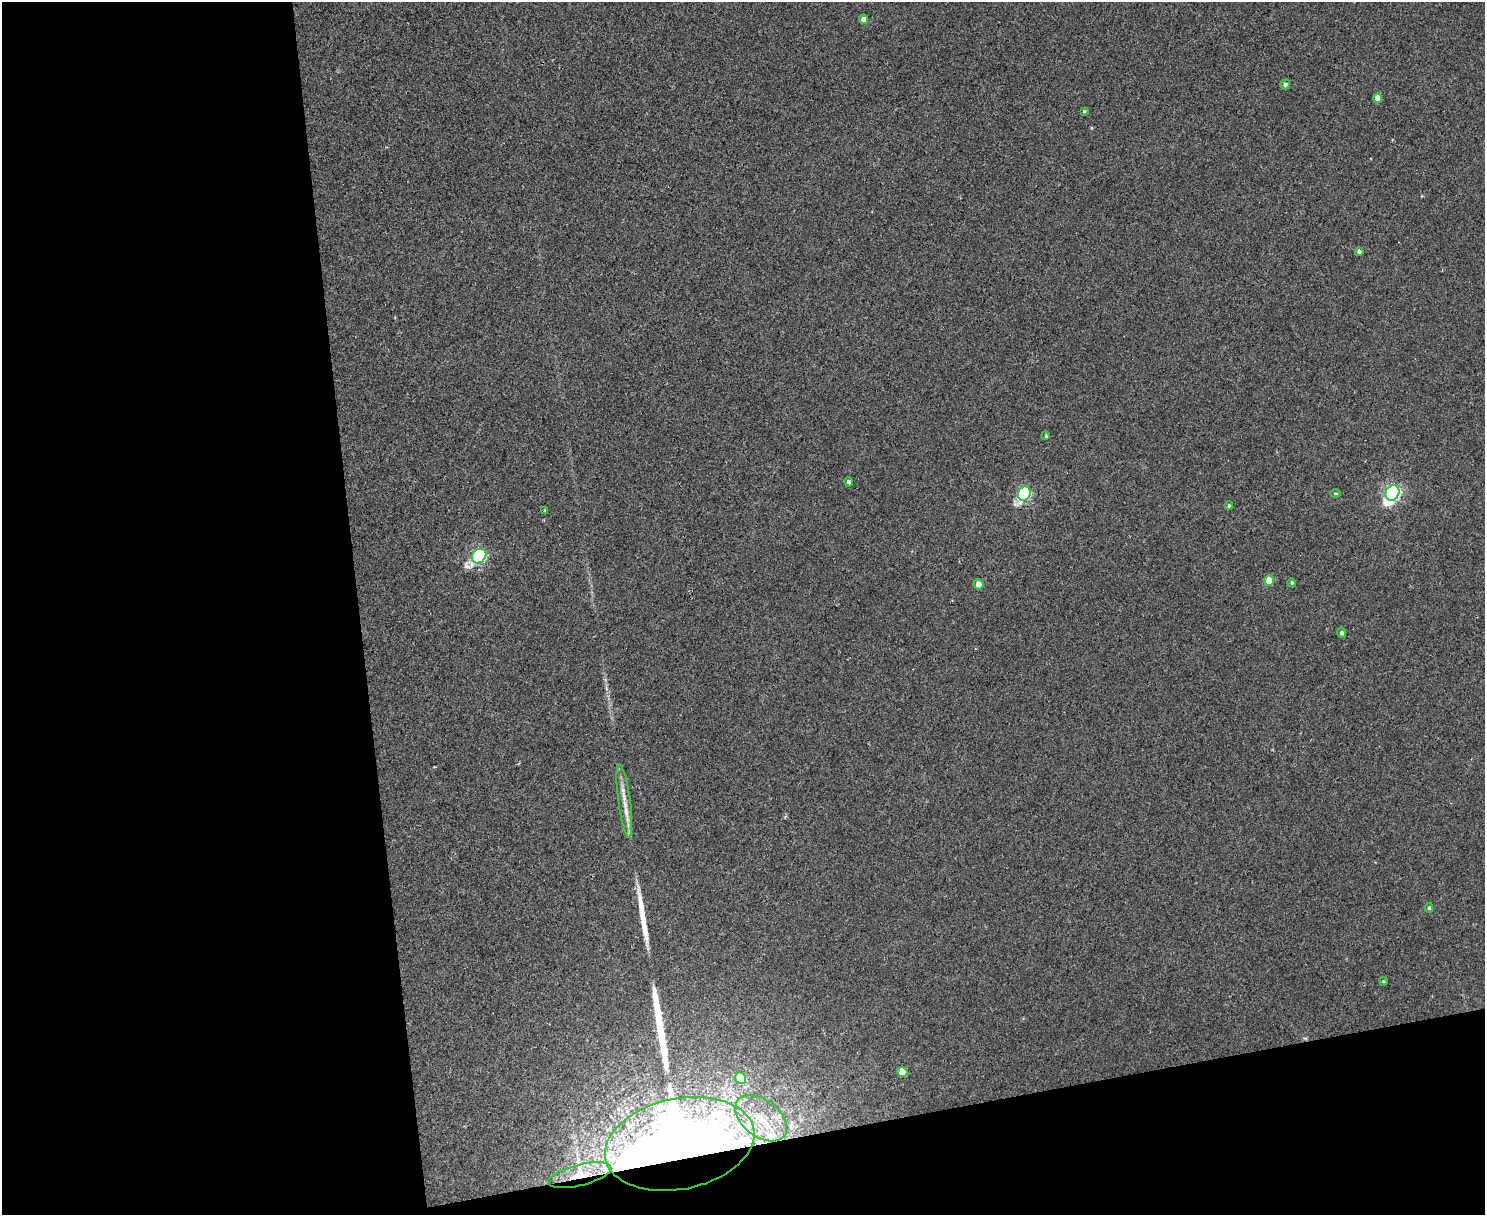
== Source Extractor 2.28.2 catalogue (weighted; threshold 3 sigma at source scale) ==
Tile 10 of 3 x 4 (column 1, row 4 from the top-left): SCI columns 249-1731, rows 1-1213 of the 4834 x 4854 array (HDU 1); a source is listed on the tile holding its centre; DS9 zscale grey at full resolution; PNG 1487 x 1217 px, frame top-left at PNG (2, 2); each listed source drawn as its Kron ellipse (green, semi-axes under 4 px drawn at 4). Shown black and unused: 30% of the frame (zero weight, under 2 of 3 exposures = <1% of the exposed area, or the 3 px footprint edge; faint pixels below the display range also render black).
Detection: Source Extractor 2.28.2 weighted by HDU 2 'WHT'; one run over the whole footprint, this tile lists its part. Background 0.0018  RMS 0.005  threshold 0.0225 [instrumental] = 3 sigma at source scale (4.5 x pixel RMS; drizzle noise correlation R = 1.50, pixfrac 1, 0.05/0.05 arcsec/px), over >= 5 px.
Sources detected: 30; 2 long thin detections or spike segments (spike, bleed or trail) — neither listed nor drawn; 3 inside a brighter listed object's ellipse — not listed separately; the other 25 listed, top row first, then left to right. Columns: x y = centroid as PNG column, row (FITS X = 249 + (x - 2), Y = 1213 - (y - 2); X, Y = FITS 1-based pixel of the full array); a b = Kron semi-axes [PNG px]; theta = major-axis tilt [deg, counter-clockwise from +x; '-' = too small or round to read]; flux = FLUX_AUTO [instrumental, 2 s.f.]
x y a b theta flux
864 19 4 4 - 3.2
1285 84 5 4 - 1.3
1378 98 5 4 - 6.6
1084 111 4 4 - 0.57
1359 252 4 4 - 1.5
1046 436 4 3 - 0.92
849 482 4 4 - 1.5
1335 493 5 3 - 0.52
1392 493 8 6 61 140
1024 494 7 6 - 68
1229 506 4 4 - 0.66
545 511 4 3 - 0.82
479 556 8 6 42 85
1269 581 5 5 - 8.8
1292 583 4 4 - 0.73
979 584 5 5 - 3.5
1342 633 5 4 - 1.5
624 801 37 6 -82 6.9
1429 908 5 4 - 0.71
1383 981 4 3 - 0.63
902 1072 5 5 - 8.9
741 1078 6 5 - 18
761 1118 29 18 -38 20
680 1144 76 45 12 1300
580 1175 32 10 14 14
Overlapping masked pixels (flux is a lower limit): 2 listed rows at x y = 680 1144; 580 1175